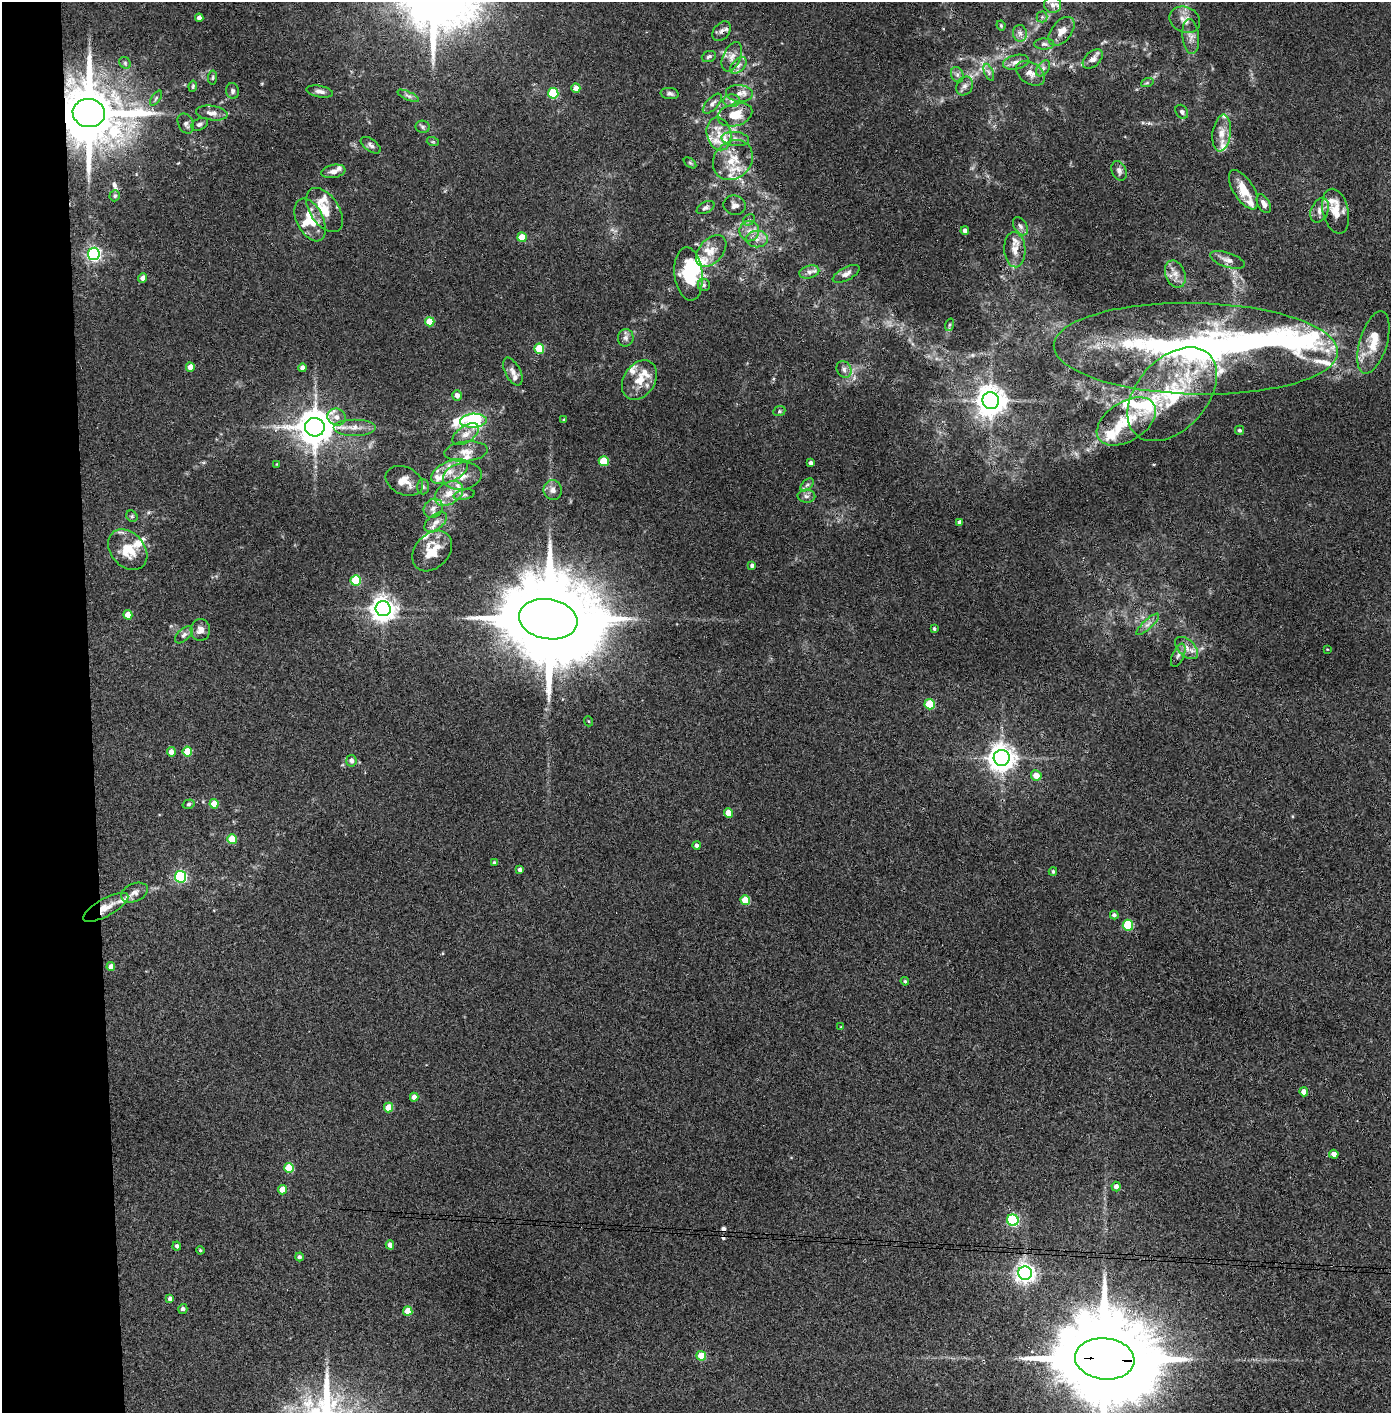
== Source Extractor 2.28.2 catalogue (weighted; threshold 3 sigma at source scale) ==
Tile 4 of 3 x 3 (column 1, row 2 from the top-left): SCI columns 80-1468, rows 1415-2825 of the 4323 x 4241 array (HDU 1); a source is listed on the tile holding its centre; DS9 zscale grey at full resolution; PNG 1393 x 1415 px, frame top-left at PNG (2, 2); each listed source drawn as its Kron ellipse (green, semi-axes under 4 px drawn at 4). Shown black and unused: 7% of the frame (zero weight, under 3 of 4 exposures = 6% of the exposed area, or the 3 px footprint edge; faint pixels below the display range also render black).
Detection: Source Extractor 2.28.2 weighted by HDU 2 'WHT'; one run over the whole footprint, this tile lists its part. Background 0.0737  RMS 0.0056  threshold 0.0252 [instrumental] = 3 sigma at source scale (4.5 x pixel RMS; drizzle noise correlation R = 1.50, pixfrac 1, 0.05/0.05 arcsec/px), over >= 5 px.
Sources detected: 211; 3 inside a brighter object's white glare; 2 cosmic-ray / hot-pixel residue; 1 long thin detection or spike segment (spike, bleed or trail) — neither listed nor drawn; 34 inside a brighter listed object's ellipse — not listed separately; the other 171 listed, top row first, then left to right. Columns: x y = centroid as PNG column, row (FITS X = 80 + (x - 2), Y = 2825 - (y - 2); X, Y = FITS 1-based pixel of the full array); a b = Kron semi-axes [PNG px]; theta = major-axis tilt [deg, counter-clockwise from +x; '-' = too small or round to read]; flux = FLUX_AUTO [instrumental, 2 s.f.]
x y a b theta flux
1053 5 9 8 - 2.7
1042 17 5 5 - 1.1
199 18 4 4 - 2.5
1185 20 16 12 -24 5.1
1001 26 5 3 - 0.67
722 31 11 7 50 2.3
1062 31 17 10 50 5.4
1020 33 8 7 - 2.3
1191 36 18 8 -84 3.9
1044 44 10 5 0 1.7
709 57 7 5 22 1.3
732 57 15 9 66 4.3
1093 59 12 7 45 3.1
1016 62 13 7 13 3.3
125 63 6 5 - 0.95
738 65 10 6 45 2.3
1043 68 9 5 54 1.9
989 72 9 4 -68 1.6
1030 73 16 10 -34 4.6
957 75 8 6 -70 1.8
213 77 7 4 83 0.83
1147 83 6 4 19 0.84
193 86 6 3 81 0.77
965 86 10 8 60 2.3
576 88 5 4 - 3.9
232 91 8 6 -78 1.6
320 91 13 5 -10 2.3
553 93 5 5 - 31
739 93 13 8 -5 4
670 94 9 5 -8 1.5
408 96 12 4 -25 1.5
156 98 9 4 55 1
732 101 8 6 2 2
712 104 12 6 47 2.1
1182 112 7 6 - 1.5
89 113 16 14 -8 5300
212 113 15 7 -8 4.1
735 115 18 11 16 11
186 123 10 7 -65 1.9
199 124 9 5 25 1.5
423 127 7 6 - 1.2
1222 133 18 9 82 6.1
719 134 17 12 -77 8.5
735 139 14 7 -5 3.2
433 142 6 4 -18 0.7
371 145 11 6 -36 1.9
733 160 22 18 45 13
690 163 7 4 -37 0.78
333 171 12 6 10 2.8
1119 171 10 7 -65 2
1244 190 22 10 -58 11
115 196 6 5 - 0.93
1264 204 10 6 -62 3.2
735 205 11 9 -15 2.7
706 207 9 5 28 1.6
325 210 25 14 -56 11
1320 210 13 8 66 3.6
1336 211 23 13 -77 8.9
310 220 23 13 -64 11
749 220 6 5 - 1
1020 226 10 6 -57 2
749 231 10 10 - 4.3
965 231 4 4 - 2.3
522 237 5 4 - 10
757 239 11 8 -1 3.8
1015 250 18 10 -86 5.3
711 251 18 12 47 7.4
94 254 6 6 - 130
1227 260 18 7 -18 3.4
809 272 10 6 16 2.5
689 274 27 14 -83 28
846 274 15 6 28 2.9
1175 274 14 9 -68 4.5
143 278 4 4 - 3.2
704 285 6 6 - 1.3
430 322 5 4 - 12
949 325 6 4 71 0.83
626 338 9 8 - 2.2
1373 342 32 13 73 14
539 349 5 5 - 20
1196 349 142 46 -1 200
190 367 4 4 - 5.2
302 368 4 3 - 2.5
844 369 9 7 -59 2
513 372 15 7 -62 3.4
639 380 21 15 57 10
1172 394 54 35 49 57
457 395 5 5 - 3
991 401 8 8 - 770
779 411 6 5 - 0.83
337 417 9 8 - 4
564 420 4 3 - 0.95
473 421 13 7 3 110
1126 421 33 19 32 19
315 427 10 9 - 1400
354 427 21 8 0 5.7
1240 430 5 4 - 1.1
466 434 15 8 35 4
466 451 22 10 5 5.7
604 461 5 5 - 17
811 463 4 3 - 1.7
277 464 4 3 - 0.48
450 472 20 10 25 8.6
462 476 19 13 12 8
404 481 19 13 -26 6.6
807 485 8 4 44 1.3
423 487 7 6 - 1.3
553 490 10 9 - 2.7
449 493 15 11 35 7.4
464 495 11 5 11 1.5
806 496 9 6 -1 1.9
433 508 10 8 46 3.3
132 516 6 5 - 0.92
436 522 13 7 38 3.6
960 522 4 3 - 1.8
128 550 23 17 -48 14
432 551 23 16 48 12
752 565 4 3 - 1.6
356 580 5 5 - 27
383 609 7 7 - 500
128 615 4 4 - 8.5
548 619 29 20 -9 16000
1148 624 15 4 43 2.6
934 629 3 3 - 0.95
200 630 11 9 84 3.8
184 635 11 6 42 2.1
1187 648 14 8 -43 4
1327 649 4 2 - 0.36
1178 655 12 5 66 2.1
930 704 5 5 - 23
588 721 5 3 - 0.49
171 752 5 4 - 3.7
187 752 5 4 - 14
1002 758 8 8 - 630
351 761 6 5 - 2.3
1036 775 5 5 - 6.4
189 804 6 4 17 0.88
214 804 5 4 - 11
728 813 4 4 - 7.9
232 839 5 4 - 14
697 845 4 4 - 1.6
494 862 4 3 - 0.73
520 870 4 4 - 1.8
1053 871 4 3 - 1
181 877 6 5 - 75
134 893 14 9 23 3.4
745 900 5 4 - 16
106 907 25 8 29 7.3
1114 915 4 4 - 1.6
1128 925 5 5 - 28
111 967 4 4 - 3.6
905 981 4 3 - 0.74
841 1027 4 4 - 0.48
1304 1092 4 4 - 4.4
414 1097 4 4 - 4.4
388 1107 5 4 - 10
1334 1154 5 4 - 3.3
289 1168 5 5 - 20
1116 1186 5 4 - 3
283 1190 4 4 - 7.9
1013 1220 6 5 - 67
390 1245 4 4 - 3.2
177 1246 4 4 - 1.3
200 1250 4 4 - 0.68
299 1257 4 4 - 1.4
1025 1273 7 6 - 310
170 1299 4 4 - 1.6
183 1309 5 4 - 1.5
408 1311 5 4 - 9.1
701 1356 5 4 - 14
1105 1359 30 20 -6 15000
Overlapping masked pixels (flux is a lower limit): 4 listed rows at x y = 722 31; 89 113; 106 907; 1105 1359
Isophote crosses this tile's border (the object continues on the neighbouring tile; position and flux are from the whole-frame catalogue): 1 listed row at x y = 1105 1359